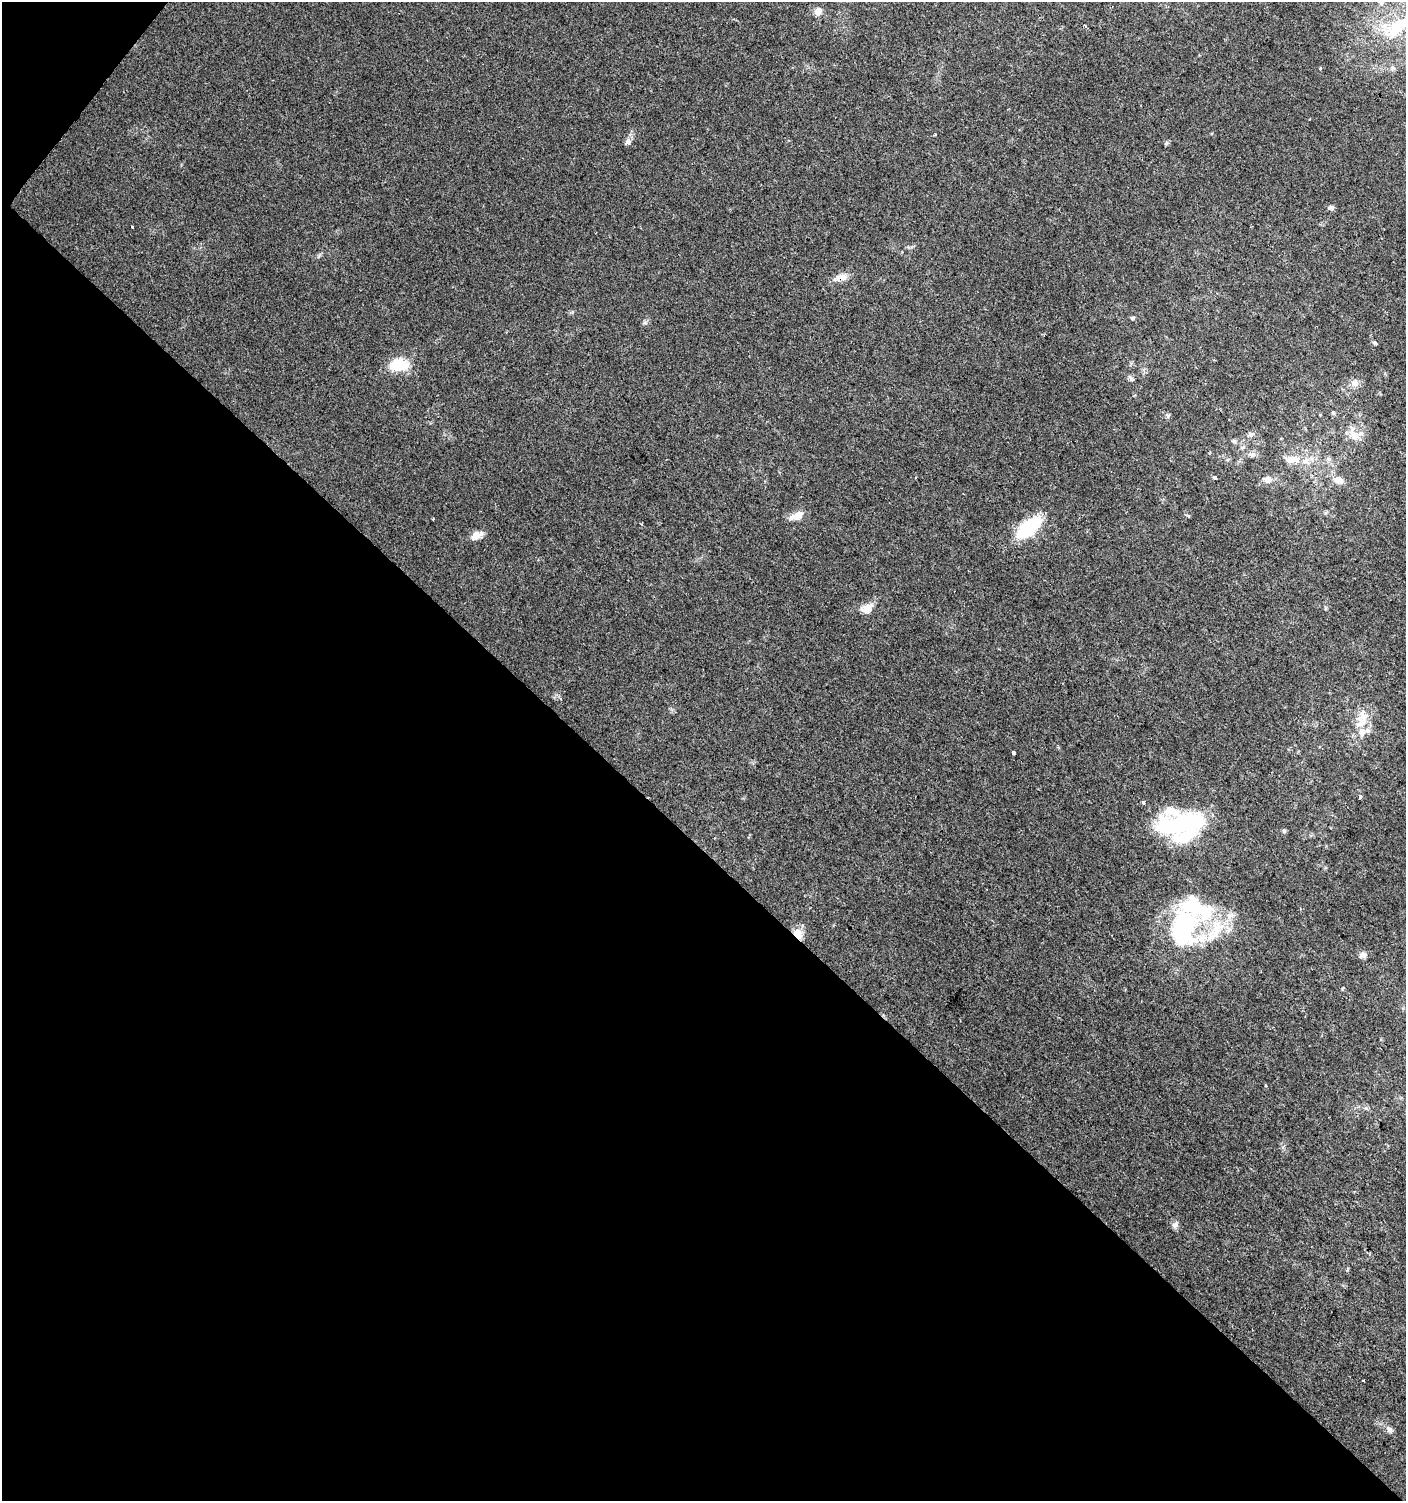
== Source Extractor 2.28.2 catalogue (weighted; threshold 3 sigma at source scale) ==
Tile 9 of 4 x 4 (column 1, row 3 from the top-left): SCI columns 242-1645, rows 1506-3004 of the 6028 x 6010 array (HDU 1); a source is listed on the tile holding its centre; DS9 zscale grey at full resolution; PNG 1408 x 1503 px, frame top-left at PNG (2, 2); no overlay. Shown black and unused: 44% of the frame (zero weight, under 2 of 3 exposures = <1% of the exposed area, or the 3 px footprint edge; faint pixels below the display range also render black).
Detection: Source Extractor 2.28.2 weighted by HDU 2 'WHT'; one run over the whole footprint, this tile lists its part. Background 0.0255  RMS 0.0047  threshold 0.0212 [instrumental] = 3 sigma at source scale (4.5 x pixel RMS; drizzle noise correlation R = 1.50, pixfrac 1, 0.0396/0.0396 arcsec/px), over >= 5 px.
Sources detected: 52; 2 inside a brighter object's white glare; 1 cosmic-ray / hot-pixel residue — not listed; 7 inside a brighter listed object's ellipse — not listed separately; the other 42 listed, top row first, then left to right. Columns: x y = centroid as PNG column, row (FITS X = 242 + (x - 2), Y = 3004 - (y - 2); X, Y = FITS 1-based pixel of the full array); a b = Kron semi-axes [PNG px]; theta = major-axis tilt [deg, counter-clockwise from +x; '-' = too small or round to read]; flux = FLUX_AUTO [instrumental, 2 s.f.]
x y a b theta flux
1381 3 7 6 - 1.3
818 11 11 10 - 2.9
1085 26 3 3 - 0.95
1398 26 51 22 27 33
1319 69 3 3 - 13
628 142 9 7 16 1.6
1166 143 7 4 60 0.74
1331 208 7 6 - 1.4
132 227 3 3 - 0.96
841 277 14 8 2 4.7
1132 318 6 5 - 0.67
644 323 7 4 18 0.81
1375 342 5 5 - 0.9
399 364 24 14 2 13
1131 378 9 5 -61 1.2
1355 383 11 10 - 2.9
1168 415 6 4 -43 0.79
1251 434 8 6 3 1.6
1354 436 14 12 65 5.5
1234 441 7 5 -22 0.89
1253 455 8 7 - 1.6
1295 459 14 7 -25 4.3
1328 459 8 5 -27 1.4
1214 477 4 3 - 2.8
1267 479 12 10 14 3
1338 480 15 10 -15 4
796 516 19 8 22 4.5
1029 527 24 11 38 34
476 535 15 8 25 4.1
866 609 16 11 20 4.6
1362 716 22 17 81 8.9
1013 752 3 3 - 23
1360 796 4 3 - 2.9
1143 802 4 3 - 4.4
1184 824 56 23 6 53
1183 928 44 29 86 57
1217 929 31 17 74 16
798 934 14 10 -54 5
1363 955 8 6 -15 2.5
1175 1225 9 7 53 1.7
1363 1380 3 3 - 2.1
1389 1429 10 6 -30 1.7
Overlapping masked pixels (flux is a lower limit): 2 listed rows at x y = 841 277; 798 934
Isophote crosses this tile's border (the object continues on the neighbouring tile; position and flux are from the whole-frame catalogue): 1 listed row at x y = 1398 26
Unlisted compact peaks at least as high as the median listed source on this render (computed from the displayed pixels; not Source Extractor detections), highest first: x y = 1342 989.